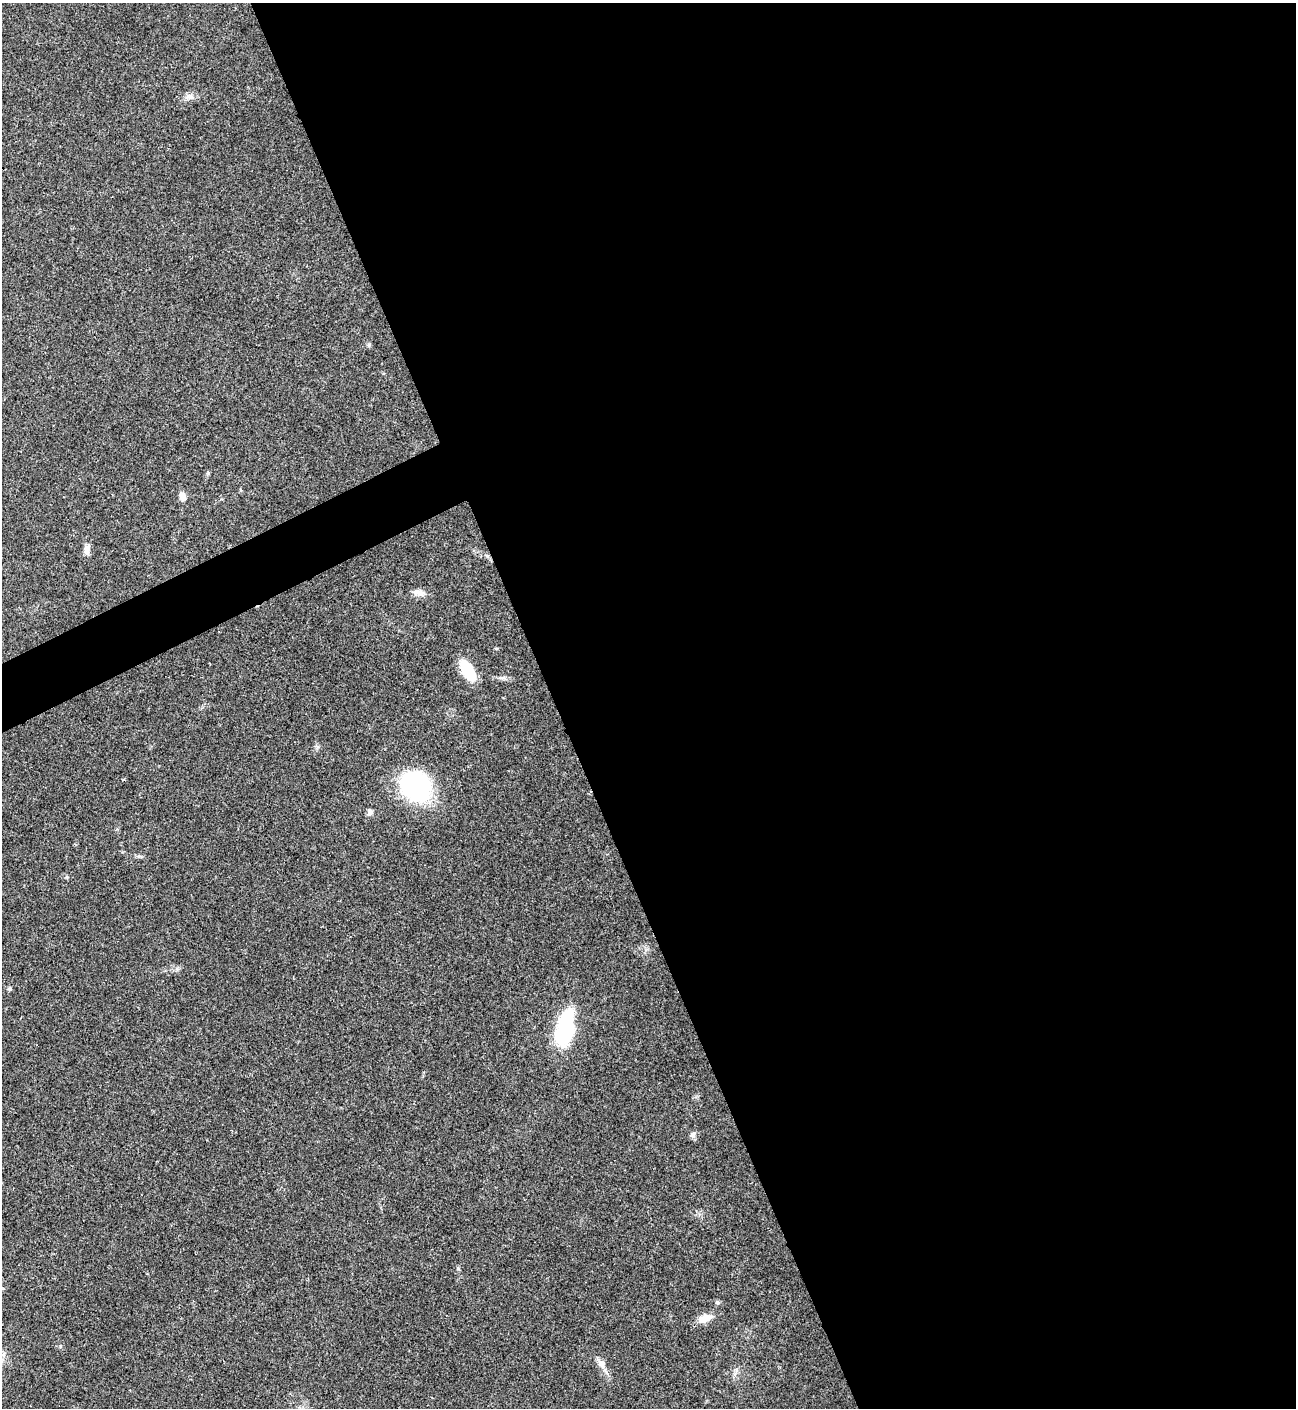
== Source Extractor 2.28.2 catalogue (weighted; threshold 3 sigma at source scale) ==
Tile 8 of 4 x 4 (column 4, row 2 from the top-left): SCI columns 4169-5462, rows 2817-4222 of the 5621 x 5633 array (HDU 1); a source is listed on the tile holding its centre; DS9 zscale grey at full resolution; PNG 1298 x 1410 px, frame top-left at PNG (2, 3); no overlay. Shown black and unused: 59% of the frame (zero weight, under 3 of 4 exposures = <1% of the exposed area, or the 3 px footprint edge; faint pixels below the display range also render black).
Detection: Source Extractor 2.28.2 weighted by HDU 2 'WHT'; one run over the whole footprint, this tile lists its part. Background 0.0209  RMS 0.0041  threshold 0.0185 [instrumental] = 3 sigma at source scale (4.5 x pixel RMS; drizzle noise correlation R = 1.50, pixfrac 1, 0.05/0.05 arcsec/px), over >= 5 px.
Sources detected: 14; all 14 listed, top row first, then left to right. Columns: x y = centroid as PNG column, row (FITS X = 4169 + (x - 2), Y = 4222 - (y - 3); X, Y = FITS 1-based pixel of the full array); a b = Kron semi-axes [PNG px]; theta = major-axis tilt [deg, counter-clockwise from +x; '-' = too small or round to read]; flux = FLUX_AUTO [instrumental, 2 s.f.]
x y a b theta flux
190 96 11 8 -6 2
369 345 6 4 -72 0.59
182 496 10 7 -62 2.3
87 549 13 7 79 2.3
419 593 15 8 -12 2.6
468 670 22 11 -59 13
415 786 28 22 -33 68
370 812 7 7 - 1.4
9 989 5 5 - 0.75
565 1028 38 17 79 31
693 1134 8 6 46 1.2
718 1303 6 4 0 0.6
705 1318 18 9 17 4.5
601 1364 13 9 -59 2.6
Unlisted compact peaks at least as high as the median listed source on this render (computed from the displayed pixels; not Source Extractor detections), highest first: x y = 60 1346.